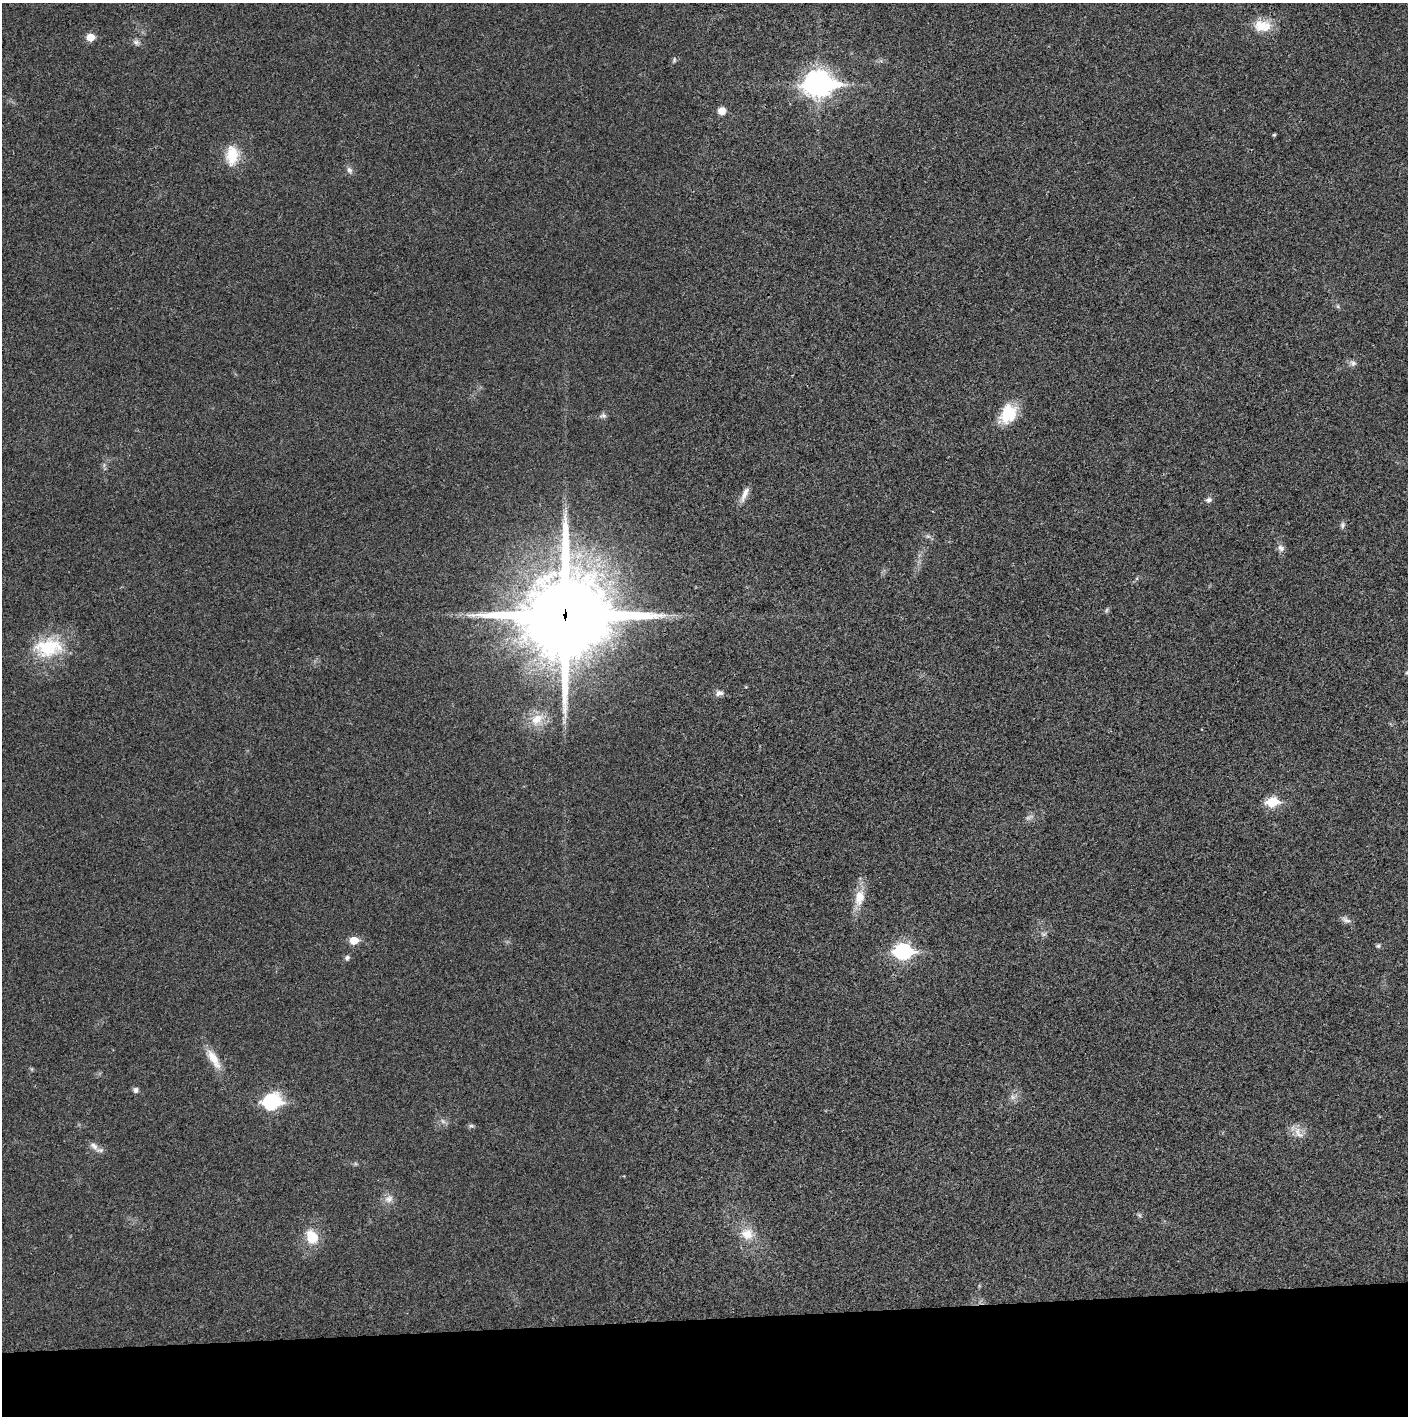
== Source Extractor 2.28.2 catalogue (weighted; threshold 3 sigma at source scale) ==
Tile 8 of 3 x 3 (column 2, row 3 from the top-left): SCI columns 1409-2814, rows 2-1415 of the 4220 x 4242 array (HDU 1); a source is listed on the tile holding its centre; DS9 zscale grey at full resolution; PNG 1410 x 1418 px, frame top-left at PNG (2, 3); no overlay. Shown black and unused: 7% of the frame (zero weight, under 3 of 4 exposures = <1% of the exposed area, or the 3 px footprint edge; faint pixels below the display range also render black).
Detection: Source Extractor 2.28.2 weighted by HDU 2 'WHT'; one run over the whole footprint, this tile lists its part. Background 0.0191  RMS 0.0051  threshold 0.0231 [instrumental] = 3 sigma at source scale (4.5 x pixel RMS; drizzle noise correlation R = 1.50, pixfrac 1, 0.05/0.05 arcsec/px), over >= 5 px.
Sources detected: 45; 3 too faint to see at this stretch — not listed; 1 inside a brighter listed object's ellipse — not listed separately; the other 41 listed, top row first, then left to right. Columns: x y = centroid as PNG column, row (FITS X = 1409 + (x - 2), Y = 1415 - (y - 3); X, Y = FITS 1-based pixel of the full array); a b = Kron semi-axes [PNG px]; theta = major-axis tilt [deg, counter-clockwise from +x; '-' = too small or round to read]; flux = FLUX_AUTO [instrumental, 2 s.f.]
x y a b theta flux
1262 26 24 15 -4 10
90 37 5 5 - 10
136 42 10 7 -28 1.8
674 60 7 3 -83 0.7
818 83 12 9 -8 490
722 111 8 8 - 4.1
1274 135 3 3 - 0.68
232 155 23 15 88 13
349 170 10 7 -62 1.8
1338 306 6 4 73 0.66
1353 363 9 8 - 1.8
1008 414 26 19 66 16
603 415 9 7 3 1.5
745 494 22 7 66 3.9
1209 500 9 7 21 1.6
1342 525 9 6 83 1.3
928 536 7 4 0 1
1281 548 10 8 -40 2.2
566 615 31 29 8 6200
46 649 38 21 -10 22
719 693 10 7 12 2.3
537 719 19 13 35 9.2
1272 802 7 6 - 31
859 898 24 13 79 8.9
1346 920 14 6 -24 2
354 940 6 5 - 12
1378 946 7 5 75 0.88
903 951 8 7 - 130
347 958 7 6 - 1.3
213 1059 31 10 -58 8.4
135 1090 7 6 - 1.6
1013 1097 7 6 - 1.7
271 1102 9 7 14 88
443 1121 8 5 -45 1.3
471 1126 8 4 -7 0.91
1298 1133 20 9 -63 4.6
94 1146 14 7 -43 3
389 1199 13 9 17 3.4
1139 1215 6 5 - 0.85
747 1234 18 16 -32 9
312 1237 17 13 -64 11
Overlapping masked pixels (flux is a lower limit): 1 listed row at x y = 566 615